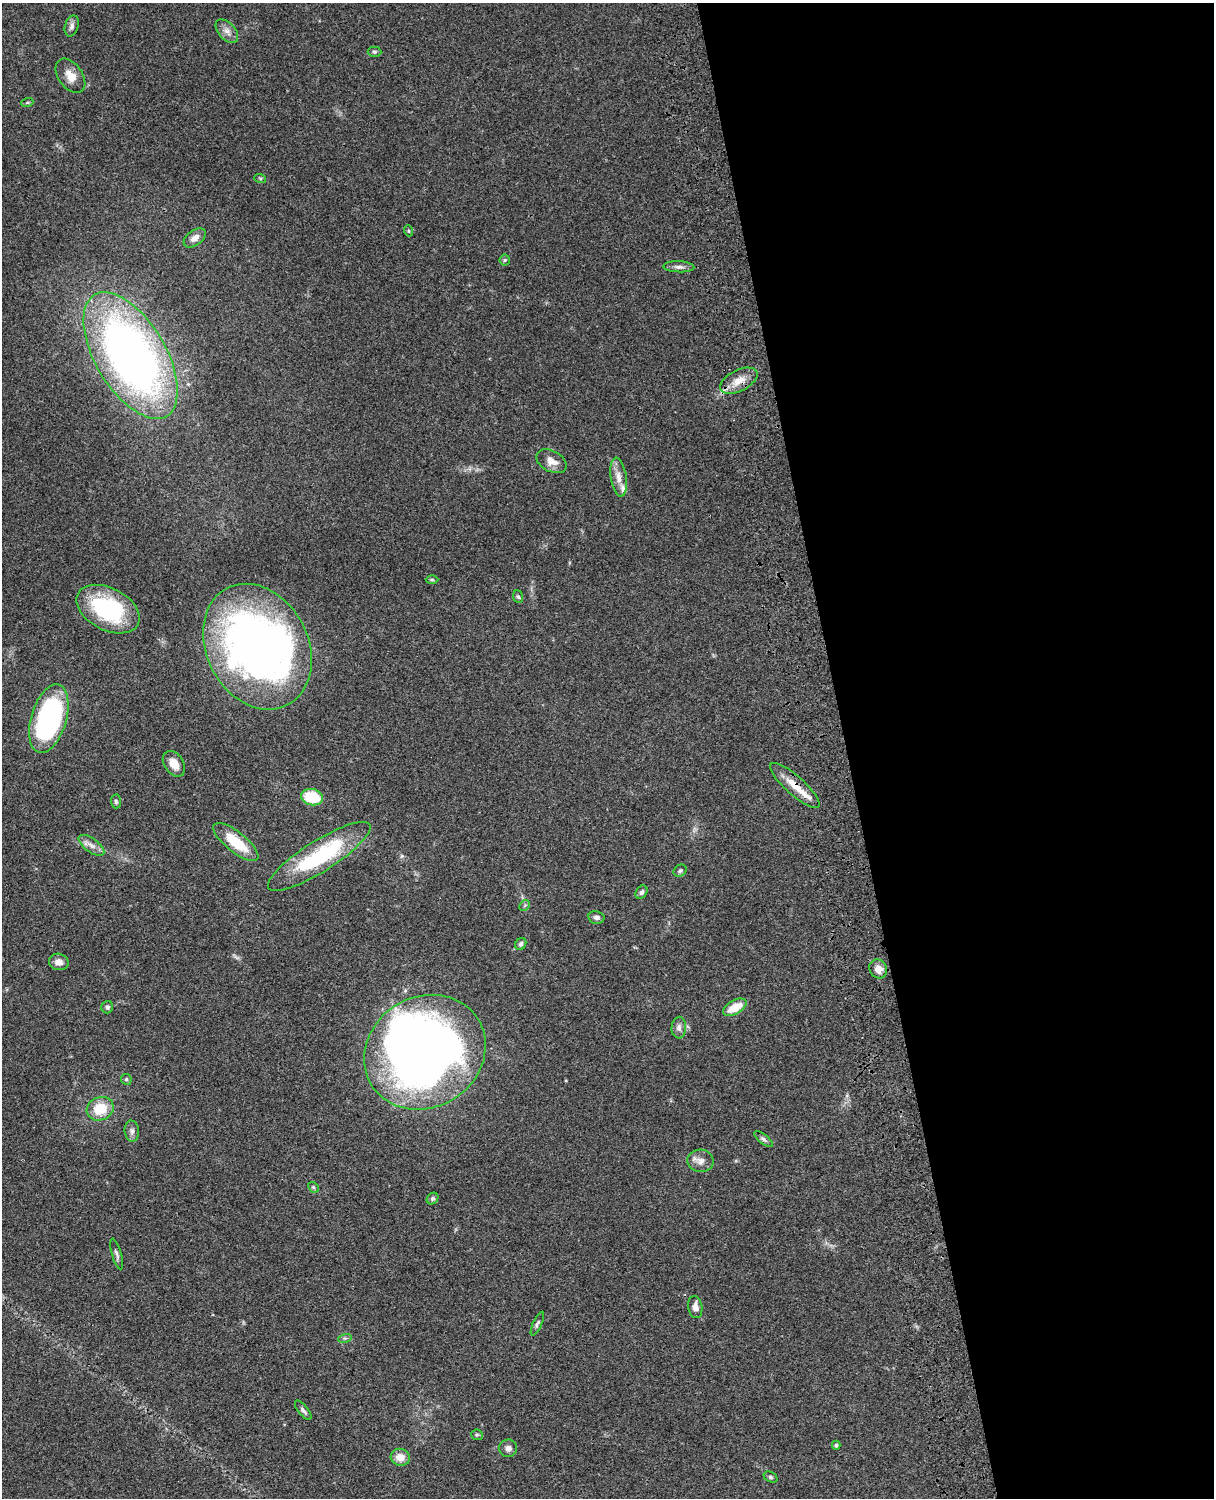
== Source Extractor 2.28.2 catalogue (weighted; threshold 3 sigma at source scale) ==
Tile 8 of 4 x 3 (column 4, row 2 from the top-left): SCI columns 3758-4969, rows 1773-3268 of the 5088 x 4927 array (HDU 1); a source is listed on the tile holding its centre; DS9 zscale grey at full resolution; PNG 1216 x 1500 px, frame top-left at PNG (2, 3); each listed source drawn as its Kron ellipse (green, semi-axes under 4 px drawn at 4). Shown black and unused: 30% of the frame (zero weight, under 3 of 4 exposures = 6% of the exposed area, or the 3 px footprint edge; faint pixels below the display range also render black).
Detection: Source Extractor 2.28.2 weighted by HDU 2 'WHT'; one run over the whole footprint, this tile lists its part. Background 0.0962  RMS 0.0063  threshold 0.0282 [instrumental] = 3 sigma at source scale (4.5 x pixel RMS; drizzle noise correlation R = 1.50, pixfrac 1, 0.05/0.05 arcsec/px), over >= 5 px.
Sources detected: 60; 3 inside a brighter object's white glare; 1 cosmic-ray / hot-pixel residue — neither listed nor drawn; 2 inside a brighter listed object's ellipse — not listed separately; the other 54 listed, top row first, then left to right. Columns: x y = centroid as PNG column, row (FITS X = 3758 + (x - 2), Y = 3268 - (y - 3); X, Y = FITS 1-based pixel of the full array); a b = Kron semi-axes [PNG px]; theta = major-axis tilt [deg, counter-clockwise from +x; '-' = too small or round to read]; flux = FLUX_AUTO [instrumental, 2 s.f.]
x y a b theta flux
72 26 11 6 73 2.4
227 31 14 8 -48 4
374 52 7 5 -2 1.2
70 76 19 12 -54 7.2
27 103 6 4 19 0.78
260 178 6 4 -19 0.75
409 231 5 3 - 0.59
195 238 12 7 35 4
505 260 5 5 - 0.97
679 267 15 5 -2 2.5
131 356 71 35 -59 390
739 381 20 10 26 8.1
551 461 16 10 -28 5.8
619 477 20 8 -82 5.9
432 580 6 4 0 0.86
518 597 6 5 - 1.1
108 609 34 21 -27 58
257 647 66 51 -62 360
49 718 35 17 74 140
174 764 14 9 -55 6.5
795 785 32 9 -42 11
312 797 11 8 -13 21
116 801 7 5 -86 1.2
236 842 28 10 -39 20
91 845 15 7 -36 4
319 856 59 15 32 60
680 871 7 5 39 1.2
642 892 7 5 59 1.6
525 905 6 4 45 0.89
596 917 8 6 -10 2.1
521 944 6 5 - 1.7
59 962 10 8 -13 4.2
878 969 10 8 -53 5.1
107 1007 6 6 - 1.8
735 1007 13 7 30 11
679 1028 11 7 87 2.8
425 1052 63 55 32 550
126 1079 5 5 - 1.1
100 1109 14 11 20 17
132 1131 10 7 -85 2.5
763 1139 11 4 -38 1.6
700 1161 13 11 -6 4.7
313 1187 6 4 -43 0.93
433 1199 6 5 - 1.3
117 1254 16 4 -74 2
695 1307 11 7 -80 3.8
537 1324 13 4 65 1.7
345 1338 7 4 17 1.2
303 1410 12 5 -51 1.8
477 1435 6 5 - 1
836 1445 4 4 - 1.2
508 1448 9 9 - 2.9
400 1457 9 8 - 6.4
770 1477 7 5 -28 1
Overlapping masked pixels (flux is a lower limit): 2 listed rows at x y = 739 381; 795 785